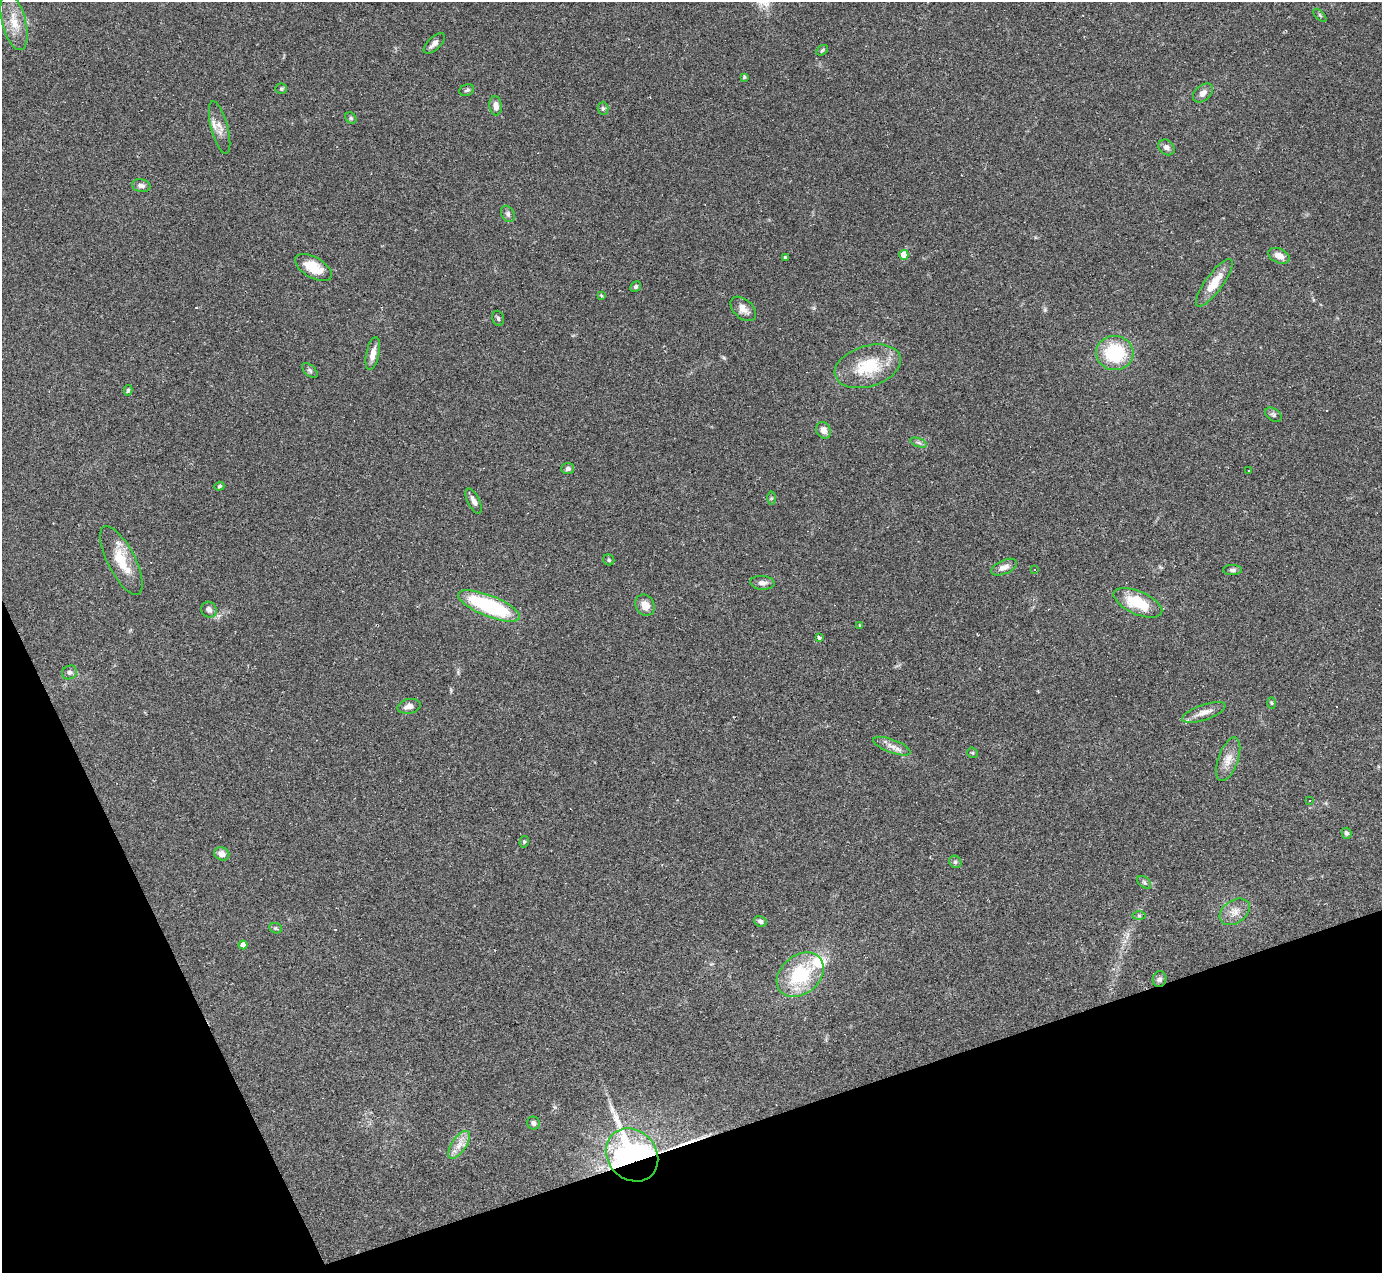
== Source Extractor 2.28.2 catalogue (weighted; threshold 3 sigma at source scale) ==
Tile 14 of 4 x 4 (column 2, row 4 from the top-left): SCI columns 1381-2760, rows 277-1547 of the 5521 x 5508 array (HDU 1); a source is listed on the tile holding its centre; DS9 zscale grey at full resolution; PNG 1384 x 1275 px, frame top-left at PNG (2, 2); each listed source drawn as its Kron ellipse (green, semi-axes under 4 px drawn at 4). Shown black and unused: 17% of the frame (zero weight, under 2 of 3 exposures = <1% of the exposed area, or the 3 px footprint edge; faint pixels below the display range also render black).
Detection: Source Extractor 2.28.2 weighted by HDU 2 'WHT'; one run over the whole footprint, this tile lists its part. Background 0.0849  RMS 0.0059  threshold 0.0267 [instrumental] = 3 sigma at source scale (4.5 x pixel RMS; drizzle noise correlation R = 1.50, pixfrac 1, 0.05/0.05 arcsec/px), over >= 5 px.
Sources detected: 79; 4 cosmic-ray / hot-pixel residue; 1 long thin detection or spike segment (spike, bleed or trail) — neither listed nor drawn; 2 inside a brighter listed object's ellipse — not listed separately; the other 72 listed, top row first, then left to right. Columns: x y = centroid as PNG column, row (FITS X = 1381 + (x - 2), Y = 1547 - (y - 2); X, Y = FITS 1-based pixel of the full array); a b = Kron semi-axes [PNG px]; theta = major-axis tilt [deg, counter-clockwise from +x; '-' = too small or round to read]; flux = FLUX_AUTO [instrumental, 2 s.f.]
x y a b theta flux
1320 15 8 3 -45 0.79
14 22 29 11 -75 11
434 43 13 6 42 3
822 50 6 4 32 0.85
744 77 4 3 - 0.95
281 89 5 5 - 0.82
467 90 8 5 19 1.3
1203 93 11 7 40 3
496 106 9 6 -84 3.5
603 108 6 5 - 1
351 118 6 5 - 0.84
220 128 27 8 -75 5.5
1167 147 9 7 -40 2.6
141 186 9 6 -11 2.7
508 214 9 6 -63 1.7
904 255 5 5 - 11
1279 256 11 7 -24 4.6
785 258 3 3 - 0.98
313 268 20 10 -30 13
1214 283 28 8 54 11
636 286 5 5 - 1.1
602 296 3 3 - 0.98
743 309 15 9 -42 4.4
498 318 8 5 -74 1.1
1115 353 19 17 -7 35
373 354 17 6 78 4.7
868 366 34 20 17 27
310 371 9 5 -42 1.3
128 390 5 4 - 0.92
1273 415 9 6 -32 1.4
823 430 9 7 -61 3.7
919 443 9 4 -19 1.2
568 469 6 5 - 1.5
1249 471 3 3 - 1.3
219 486 5 4 - 0.95
771 498 6 4 89 0.79
474 501 14 6 -63 3.2
121 560 38 13 -63 17
609 560 6 5 - 0.95
1004 567 14 7 24 3.8
1034 570 3 2 - 0.54
1232 570 9 5 -1 1.4
762 583 12 7 -5 2.7
1138 603 26 11 -24 22
645 605 11 9 -56 5.6
489 606 33 10 -22 61
209 610 8 7 - 2.3
860 625 4 3 - 0.43
819 637 4 3 - 1.7
69 672 8 6 26 1.8
1272 703 6 4 -88 0.71
409 706 11 7 12 3.7
1204 712 23 7 19 5.4
892 746 20 6 -21 4.2
972 753 6 5 - 0.75
1228 759 23 10 70 6.7
1309 801 2 2 - 0.38
1346 833 5 5 - 1.9
524 842 6 4 74 0.91
222 854 8 6 -23 4.1
955 862 7 5 -46 1.2
1144 882 8 5 -41 1.2
1235 912 16 11 34 5.7
1139 916 7 4 0 0.9
760 922 7 5 -23 1.6
276 928 6 5 - 0.92
243 945 4 4 - 5
800 975 26 19 39 35
1159 979 8 6 73 1.8
533 1123 6 6 - 1.8
459 1145 16 7 55 5.4
632 1155 28 24 -47 230
Overlapping masked pixels (flux is a lower limit): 1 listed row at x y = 632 1155